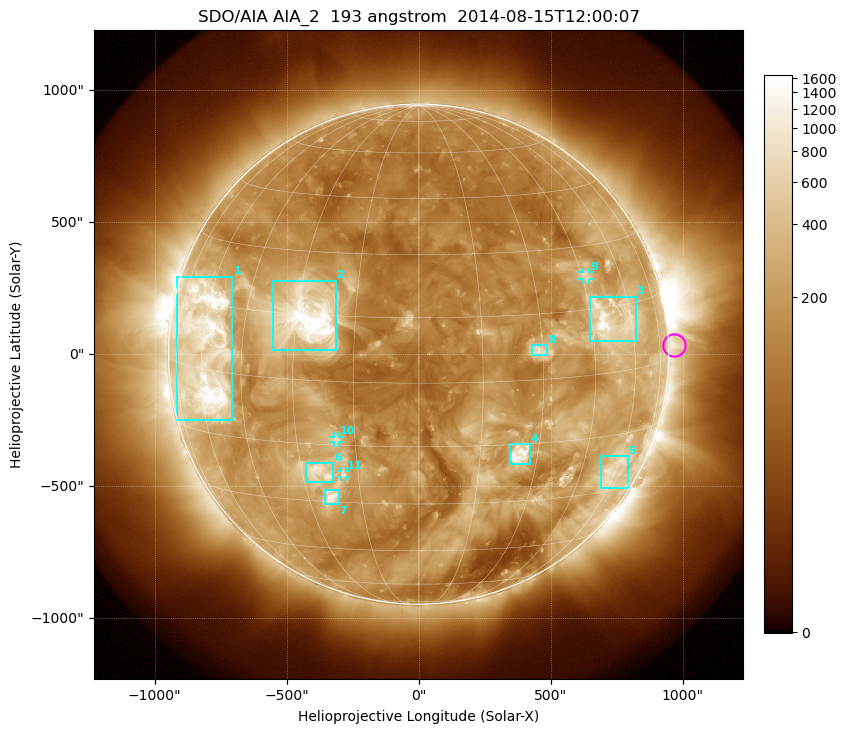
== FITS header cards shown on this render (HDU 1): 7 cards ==
TELESCOP= 'SDO/AIA'
INSTRUME= 'AIA_2'
WAVELNTH=                  193
WAVEUNIT= 'angstrom'
DATE-OBS= '2014-08-15T12:00:07.95'
CTYPE1  = 'HPLN-TAN'
CTYPE2  = 'HPLT-TAN'

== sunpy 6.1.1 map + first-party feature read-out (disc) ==
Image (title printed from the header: SDO/AIA AIA_2  193 angstrom  2014-08-15T12:00:07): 1024 x 1024 px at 2.4 arcsec/px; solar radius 947 arcsec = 395 px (full disc in frame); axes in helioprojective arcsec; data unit not stated in the header (colour bar unlabelled)
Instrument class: DISC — disc imager (sunpy class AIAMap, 193 A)
Bright regions (active regions / flare kernels): reference = the median radial profile (limb darkening/brightening removed); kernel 9 px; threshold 5 sigma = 412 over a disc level ~163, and >= 1.15x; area >= 12 px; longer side >= 9 px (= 22 arcsec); searched inside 0.97 R_sun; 11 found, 11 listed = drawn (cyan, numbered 1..; 3 of them under ~33 arcsec drawn as corner ticks so the feature stays visible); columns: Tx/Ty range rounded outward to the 5 arcsec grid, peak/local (2 s.f.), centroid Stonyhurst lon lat
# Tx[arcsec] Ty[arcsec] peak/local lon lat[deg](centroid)
1 -920..-705 -250..295 13 -58 +5
2 -555..-315 15..280 30 -27 +14
3 645..825 50..220 8.8 +52 +12
4 345..425 -420..-340 9.7 +25 -18
5 690..795 -510..-385 4.8 +58 -25
6 -425..-325 -485..-410 5.5 -25 -22
7 -355..-300 -570..-510 8.3 -23 -28
8 430..490 -5..35 4.9 +29 +7
9 620..645 280..310 4 +46 +23
10 -325..-300 -335..-310 4.1 -20 -14
11 -295..-275 -465..-445 4.3 -19 -22
Off-limb structures (1.02-1.3 R_sun): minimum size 162 px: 2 found; the strongest spans PA ~225..305 deg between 1.02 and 1.3 R_sun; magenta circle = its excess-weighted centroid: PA ~270 deg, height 1.02 R_sun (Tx ~970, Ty ~35 arcsec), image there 2.7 x the reference